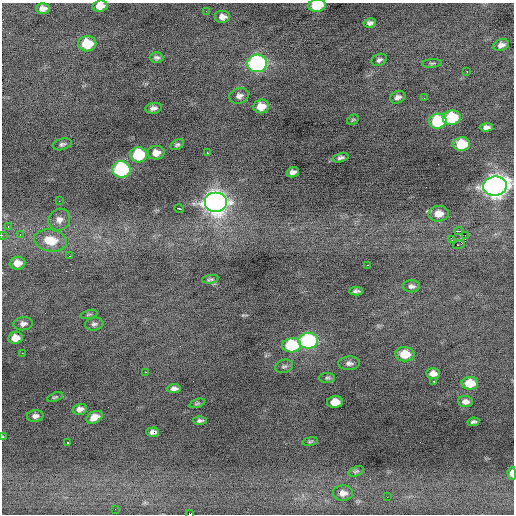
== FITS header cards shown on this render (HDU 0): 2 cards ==
NAXIS1  =                  512 / Axis length
NAXIS2  =                  512 / Axis length

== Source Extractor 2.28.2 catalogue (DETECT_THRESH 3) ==
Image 512 x 512 px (HDU 0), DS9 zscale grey, 1 PNG px = 1 image px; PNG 516 x 516 px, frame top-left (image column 1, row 512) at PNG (2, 3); each listed source drawn as its Kron ellipse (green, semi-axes under 4 px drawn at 4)
Background -0.696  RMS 0.89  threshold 2.68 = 3 sigma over >= 5 px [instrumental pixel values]
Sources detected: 86; all 86 listed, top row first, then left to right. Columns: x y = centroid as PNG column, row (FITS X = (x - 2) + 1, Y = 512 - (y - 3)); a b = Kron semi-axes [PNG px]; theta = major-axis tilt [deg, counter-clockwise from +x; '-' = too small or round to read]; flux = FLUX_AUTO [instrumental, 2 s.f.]
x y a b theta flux
317 5 8 6 7 2500
100 6 8 5 7 530
43 8 7 5 1 350
206 11 2 2 - 120
223 17 8 6 0 330
370 23 6 4 9 200
87 44 9 7 3 2000
501 45 8 5 18 280
157 58 7 5 -1 160
379 60 8 5 24 180
257 63 10 9 - 13000
432 63 10 4 5 89
467 71 2 2 - 140
239 96 10 7 15 280
398 97 8 6 21 230
424 98 3 2 - 56
261 106 8 7 - 750
153 108 8 5 10 220
452 118 9 7 9 3000
353 120 6 4 30 78
438 121 9 7 11 3800
486 127 6 4 5 210
62 144 9 5 16 150
462 144 8 7 - 1900
177 145 7 4 31 120
156 153 8 7 - 510
207 153 2 2 - 480
139 155 8 7 - 3500
341 158 8 4 14 170
121 169 9 8 - 7400
293 172 6 5 - 250
495 186 12 9 9 45000
59 201 2 2 - 28
215 202 11 10 - 42000
179 209 4 3 - 1100
439 214 10 8 6 650
59 220 11 10 - 390
8 227 4 3 - 92
459 231 4 2 - 3000
20 234 4 3 - 89
2 235 3 2 - 52
465 235 2 2 - 850
50 240 16 11 -10 1300
452 240 3 2 - 150
459 245 6 2 17 440
70 256 3 2 - 59
17 263 8 6 3 530
367 265 3 2 - 430
210 279 8 3 9 100
411 286 9 6 -1 210
356 291 6 3 3 160
89 314 9 3 15 59
23 324 9 6 8 250
94 324 9 6 7 170
15 338 7 6 - 560
308 341 10 7 3 8400
292 345 9 7 6 3500
22 353 2 2 - 200
405 354 9 7 -2 1200
349 363 11 6 1 260
284 366 9 6 18 150
145 372 2 2 - 480
433 373 7 5 0 350
327 378 8 5 0 120
434 381 3 2 - 320
470 383 8 6 -2 1100
174 389 6 4 6 250
55 397 8 3 20 89
335 402 8 6 3 790
465 402 7 5 -4 260
197 403 8 4 18 90
80 409 7 5 14 310
35 416 8 6 5 240
94 417 8 6 25 470
200 421 7 4 2 160
473 422 6 4 11 130
153 432 6 4 2 200
2 437 4 2 - 49
310 441 8 4 9 76
68 443 3 2 - 130
356 471 8 5 22 100
512 473 7 4 -89 290
343 493 10 7 3 330
387 497 2 2 - 140
115 509 2 2 - 32
189 514 3 2 - 1200
At the frame edge (FLAGS 8, measured only in part): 7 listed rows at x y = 317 5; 100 6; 495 186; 2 235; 2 437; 512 473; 189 514